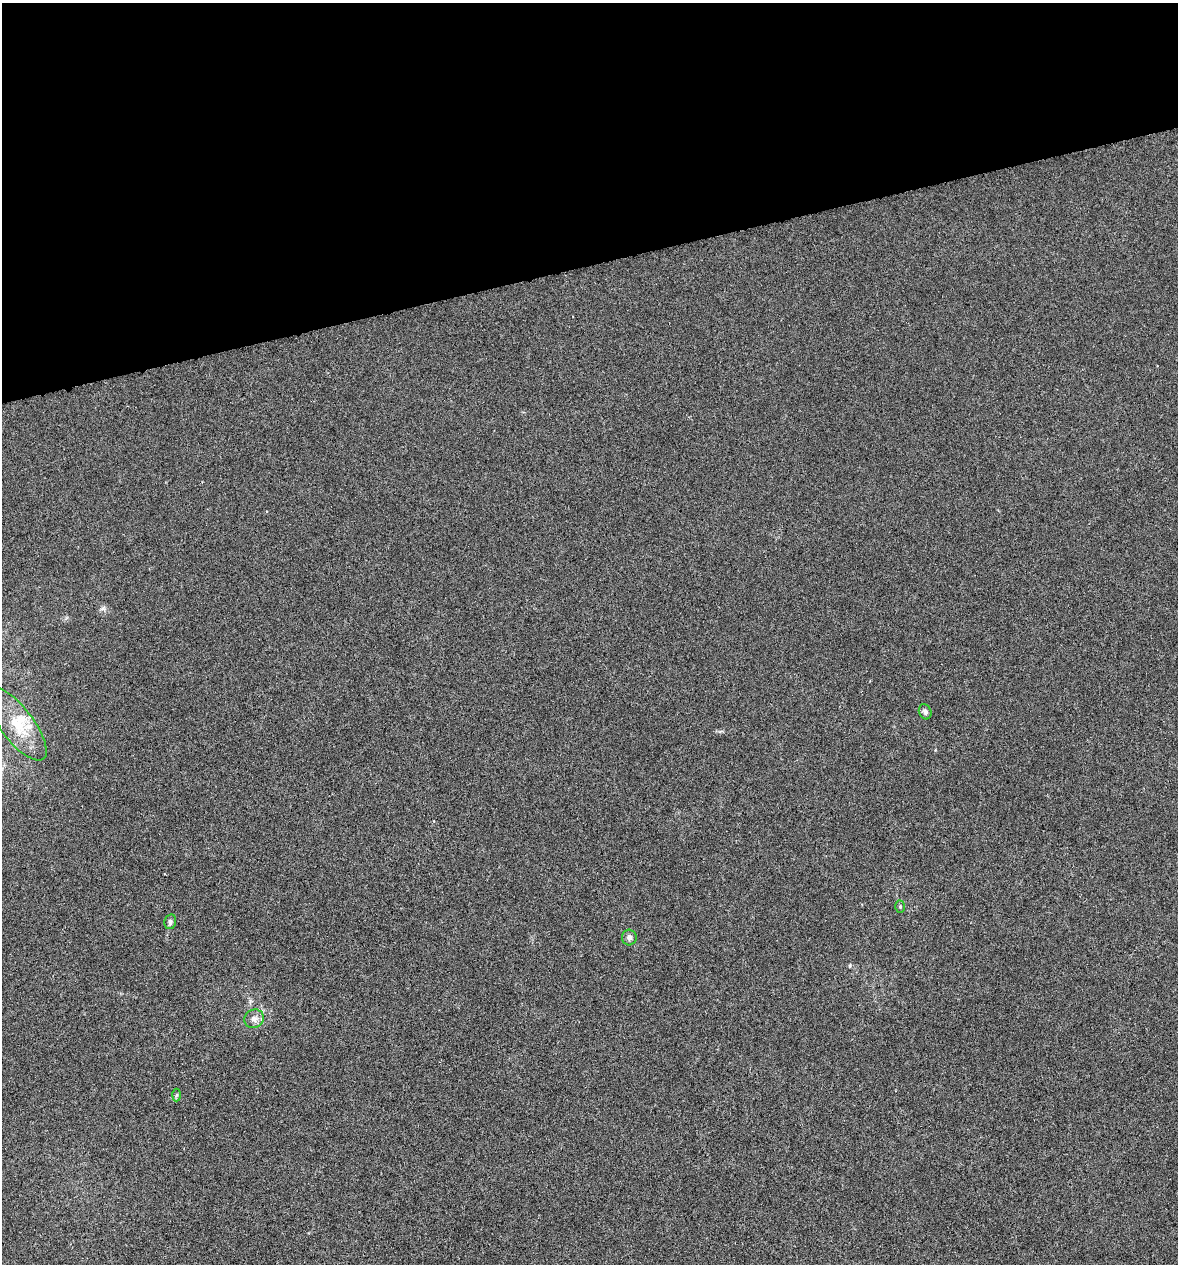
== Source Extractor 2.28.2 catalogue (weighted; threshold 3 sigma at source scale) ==
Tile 3 of 4 x 4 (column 3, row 1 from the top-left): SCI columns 2396-3571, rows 3787-5048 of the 4843 x 5052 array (HDU 1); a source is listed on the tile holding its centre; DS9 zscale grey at full resolution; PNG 1180 x 1266 px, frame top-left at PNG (2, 3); each listed source drawn as its Kron ellipse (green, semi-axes under 4 px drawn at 4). Shown black and unused: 21% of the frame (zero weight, under 4 of 8 exposures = <1% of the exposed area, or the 3 px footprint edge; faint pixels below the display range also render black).
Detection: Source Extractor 2.28.2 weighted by HDU 2 'WHT'; one run over the whole footprint, this tile lists its part. Background -0.00911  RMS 0.0022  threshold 0.00881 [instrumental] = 3 sigma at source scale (4.09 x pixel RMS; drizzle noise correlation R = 1.36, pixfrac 0.8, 0.0396/0.0396 arcsec/px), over >= 5 px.
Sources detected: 10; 3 inside a brighter listed object's ellipse — not listed separately; the other 7 listed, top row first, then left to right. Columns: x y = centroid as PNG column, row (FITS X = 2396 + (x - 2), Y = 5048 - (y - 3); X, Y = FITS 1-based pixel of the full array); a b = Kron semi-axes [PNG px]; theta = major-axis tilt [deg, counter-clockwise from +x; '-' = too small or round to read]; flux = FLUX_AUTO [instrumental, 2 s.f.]
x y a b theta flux
925 712 8 6 -68 0.64
17 724 44 16 -53 7
900 907 6 5 - 0.28
170 922 7 6 - 0.5
629 938 8 7 - 0.64
254 1019 10 9 - 1.1
177 1095 6 4 87 0.27